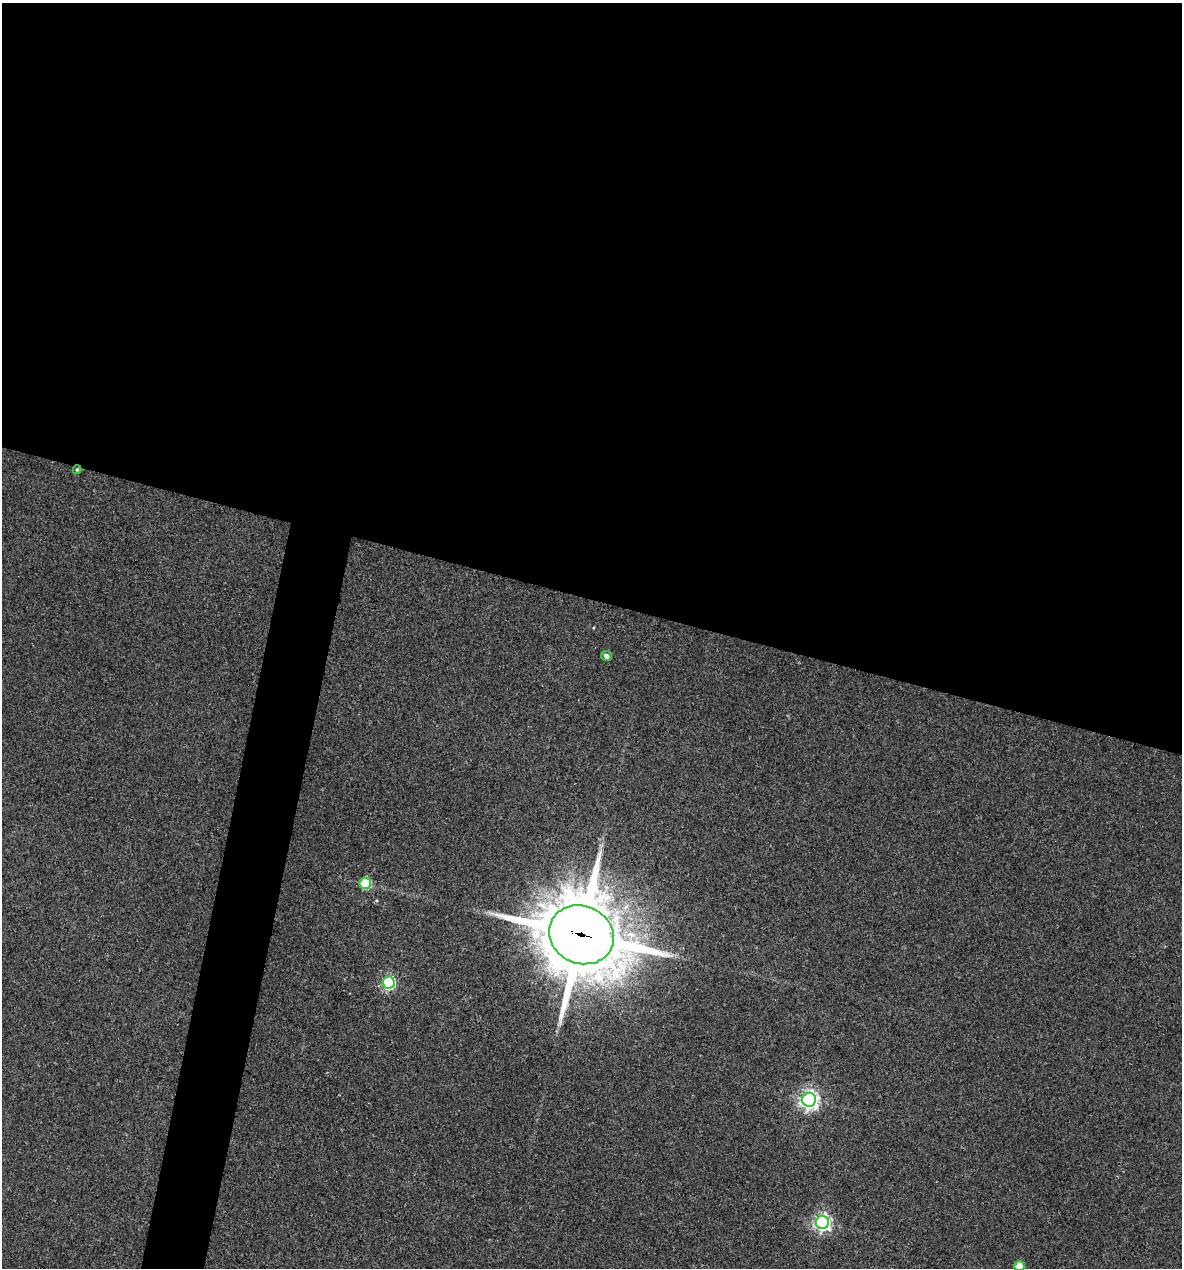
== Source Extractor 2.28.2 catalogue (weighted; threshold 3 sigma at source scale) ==
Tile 3 of 4 x 4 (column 3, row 1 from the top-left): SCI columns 2602-3781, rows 3798-5063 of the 5084 x 5064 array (HDU 1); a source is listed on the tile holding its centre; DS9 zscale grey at full resolution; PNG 1184 x 1270 px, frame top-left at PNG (2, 3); each listed source drawn as its Kron ellipse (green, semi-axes under 4 px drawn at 4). Shown black and unused: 50% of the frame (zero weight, under 3 of 4 exposures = <1% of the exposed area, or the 3 px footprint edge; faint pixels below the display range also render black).
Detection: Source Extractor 2.28.2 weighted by HDU 2 'WHT'; one run over the whole footprint, this tile lists its part. Background 0.0888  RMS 0.0058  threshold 0.026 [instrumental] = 3 sigma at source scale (4.5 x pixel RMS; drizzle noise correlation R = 1.50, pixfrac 1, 0.05/0.05 arcsec/px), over >= 5 px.
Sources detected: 8; all 8 listed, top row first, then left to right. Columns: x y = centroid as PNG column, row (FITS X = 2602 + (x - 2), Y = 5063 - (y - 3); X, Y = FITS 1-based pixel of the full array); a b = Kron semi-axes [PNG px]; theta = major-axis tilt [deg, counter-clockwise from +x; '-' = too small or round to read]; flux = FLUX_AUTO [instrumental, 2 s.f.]
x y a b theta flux
77 470 4 3 - 0.78
607 656 5 5 - 2.4
365 883 5 5 - 38
581 935 33 29 -24 5500
389 983 6 6 - 87
809 1100 7 7 - 270
822 1223 6 6 - 200
1019 1266 5 5 - 16
Overlapping masked pixels (flux is a lower limit): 2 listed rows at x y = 77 470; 581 935
Isophote crosses this tile's border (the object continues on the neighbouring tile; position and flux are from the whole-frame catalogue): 1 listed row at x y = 1019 1266